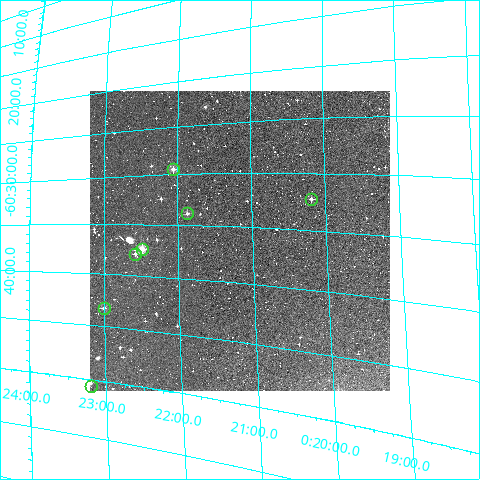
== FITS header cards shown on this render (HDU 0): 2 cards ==
NAXIS1  =                  300
NAXIS2  =                  300

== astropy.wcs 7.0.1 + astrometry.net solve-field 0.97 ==
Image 300 x 300 px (HDU 0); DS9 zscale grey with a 90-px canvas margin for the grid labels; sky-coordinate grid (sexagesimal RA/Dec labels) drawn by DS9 from the SOLVED WCS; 7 Tycho-2 reference stars matched to detected sources circled (green)
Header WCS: RA---TAN/DEC--TAN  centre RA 00:21:10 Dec -60:36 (5.29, -60.61 deg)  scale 6 arcsec/px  FOV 30.0' x 30.0'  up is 0 deg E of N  parity normal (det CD < 0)
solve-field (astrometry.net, Tycho-2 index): VERIFIED the header's WCS against the Tycho-2 star catalogue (verified at 2 index scales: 6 matches each, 0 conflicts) and refined it, rather than solving blind
Solved WCS: RA---TAN-SIP/DEC--TAN-SIP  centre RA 00:21:10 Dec -60:36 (5.29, -60.60 deg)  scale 5.96 x 5.46 arcsec/px (non-square pixels)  FOV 29.8' x 27.3'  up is -1 deg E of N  parity normal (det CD < 0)
The solver's refit moves the header's centre by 14 arcsec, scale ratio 0.9929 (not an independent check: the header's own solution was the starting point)
Tycho-2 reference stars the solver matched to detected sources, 7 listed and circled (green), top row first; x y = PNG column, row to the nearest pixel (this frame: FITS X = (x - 90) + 1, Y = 300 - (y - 91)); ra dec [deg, ICRS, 3 dp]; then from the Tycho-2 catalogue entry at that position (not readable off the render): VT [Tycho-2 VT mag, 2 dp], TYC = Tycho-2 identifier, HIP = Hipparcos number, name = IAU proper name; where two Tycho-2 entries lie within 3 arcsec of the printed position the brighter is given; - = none
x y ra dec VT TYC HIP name
173 169 5.515 -60.489 10.65 8840-311-1 - -
311 199 5.047 -60.539 11.16 8840-365-1 - -
187 213 5.467 -60.563 11.48 8840-405-1 - -
142 249 5.622 -60.622 9.95 8840-518-1 - -
135 254 5.645 -60.630 12.09 8840-524-1 - -
104 308 5.751 -60.720 11.24 8841-252-1 - -
91 386 5.800 -60.844 11.64 8841-246-1 - -